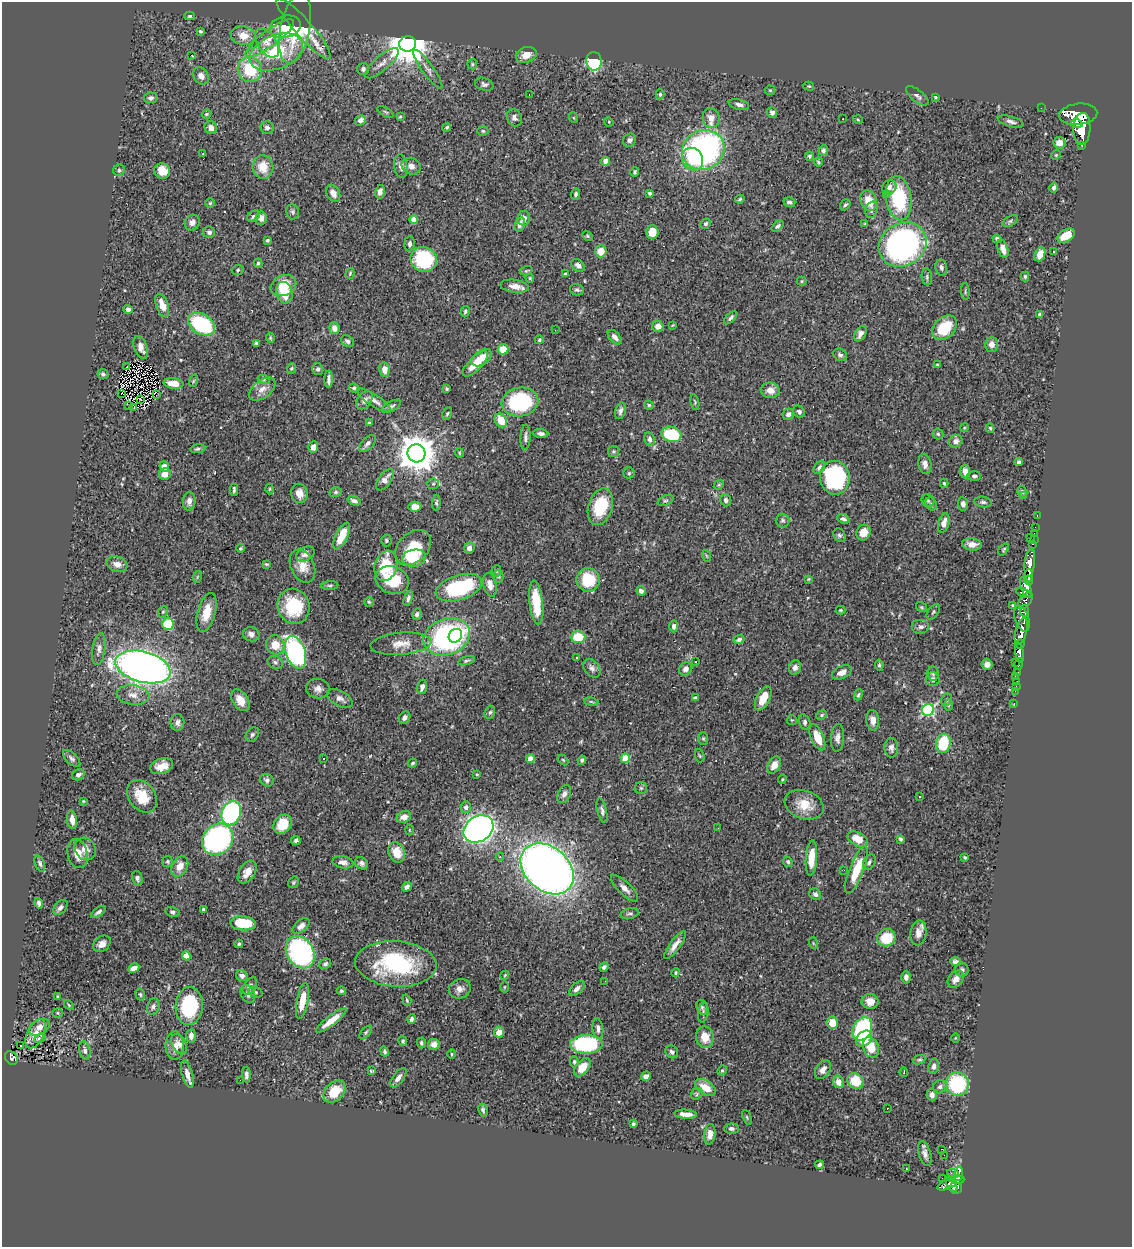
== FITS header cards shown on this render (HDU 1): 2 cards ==
NAXIS1  =                 1130
NAXIS2  =                 1245

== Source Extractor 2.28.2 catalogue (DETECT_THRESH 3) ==
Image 1130 x 1245 px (HDU 1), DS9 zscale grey, 1 PNG px = 1 image px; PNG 1134 x 1249 px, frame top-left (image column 1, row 1245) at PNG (2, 2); each listed source drawn as its Kron ellipse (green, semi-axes under 4 px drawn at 4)
Background 0.878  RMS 0.034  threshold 0.101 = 3 sigma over >= 5 px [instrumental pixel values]
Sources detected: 527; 1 with non-positive FLUX_AUTO (blend fragments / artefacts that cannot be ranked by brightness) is neither listed nor drawn; of the other 526, the 500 brightest by FLUX_AUTO listed and drawn (26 fainter detections omitted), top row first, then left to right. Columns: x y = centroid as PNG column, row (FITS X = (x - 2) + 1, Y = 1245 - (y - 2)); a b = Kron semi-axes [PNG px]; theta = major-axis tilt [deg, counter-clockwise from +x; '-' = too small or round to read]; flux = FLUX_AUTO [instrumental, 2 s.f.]
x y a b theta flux
189 16 5 4 - 3.8
285 27 16 10 14 61
295 28 36 14 79 110
304 29 39 8 -49 79
200 31 3 3 - 3.2
243 36 12 9 -12 29
270 38 29 8 37 37
267 43 16 9 -55 20
408 44 8 7 - 7800
276 52 28 17 22 110
191 55 4 2 - 26
526 55 10 7 19 23
594 61 9 7 -80 190
382 63 21 7 41 16
472 64 5 5 - 2.8
250 69 13 12 - 95
363 69 6 6 - 6.7
428 69 24 5 -55 13
201 76 9 7 -52 13
484 84 9 6 -17 7.4
809 86 5 4 - 2.3
770 90 5 4 - 2.7
660 94 5 4 - 3.6
529 95 3 2 - 7.2
917 96 13 6 -38 8.2
935 97 3 3 - 2.2
151 98 7 5 9 6
739 104 10 5 -14 8.6
1041 108 2 2 - 11
385 112 9 4 -27 3.1
772 113 5 5 - 8.1
206 114 5 3 - 2.8
1078 114 19 10 5 6700
400 117 4 4 - 2.8
514 118 9 7 -64 9.1
574 118 5 3 - 2.4
711 118 10 8 -84 24
843 119 3 2 - 3.9
361 120 6 5 - 12
858 120 5 3 - 2.3
1011 121 13 5 -16 8.6
609 122 5 4 - 2.2
1077 123 6 4 -19 1200
447 127 4 4 - 3.3
211 128 7 6 - 14
267 128 6 6 - 9.3
1082 129 16 8 87 5000
483 131 5 4 - 3
630 140 7 6 - 9.5
1059 143 6 5 - 22
1082 145 3 3 - 86
703 150 22 19 27 620
823 150 5 4 - 6.4
203 154 3 2 - 2.9
1056 155 5 4 - 2.7
809 156 4 4 - 3.5
692 159 12 10 -55 68
606 161 4 4 - 23
818 162 4 3 - 2.9
401 166 12 6 -82 12
411 166 10 8 -21 15
263 167 12 10 -83 39
119 170 6 6 - 4.1
162 171 8 7 - 33
635 172 5 3 - 3.4
889 187 7 7 - 8.7
1054 187 5 4 - 6.8
380 192 7 4 77 12
333 193 9 6 -60 16
650 193 3 3 - 4.4
576 194 6 4 84 4.4
886 194 2 2 - 33
899 198 22 13 -82 160
740 199 5 3 - 3.2
869 201 10 8 -67 37
789 202 6 4 -18 6.8
210 203 5 5 - 3.4
845 205 6 4 53 3.8
872 210 8 6 71 6.8
292 212 7 6 - 5.3
253 216 7 5 37 6.2
261 218 7 5 80 14
524 218 7 6 - 11
414 220 4 4 - 34
1010 221 8 4 30 5.2
192 223 8 7 - 10
520 224 7 5 72 9.2
705 224 5 5 - 5
865 224 4 3 - 2
778 226 7 4 39 5.8
209 232 6 5 - 7.2
652 232 7 6 - 35
588 236 6 4 -28 3.1
1066 236 9 6 32 45
997 239 5 4 - 4.2
267 240 4 4 - 4
409 244 8 5 86 6.7
903 244 25 21 30 700
1003 249 9 5 -72 18
601 251 6 5 - 33
1054 252 3 2 - 2.7
1040 254 7 5 67 24
424 259 13 12 - 170
258 263 5 4 - 3.7
578 265 7 5 -38 11
941 267 8 5 -81 6.6
238 270 6 5 - 3.9
526 271 6 4 18 2.9
350 273 5 4 - 2.9
565 274 3 3 - 3
1025 276 5 4 - 3.9
927 277 8 5 -82 5.2
530 278 4 4 - 2.4
802 281 5 4 - 2.4
283 286 13 10 24 54
515 286 14 6 -8 19
577 290 7 5 -21 5.1
965 291 8 3 -86 3.2
284 293 11 8 -72 56
162 305 12 6 -71 30
128 309 5 4 - 7.3
465 311 5 4 - 4.2
1039 314 4 4 - 4.2
731 318 8 4 44 5.6
201 324 15 10 -30 230
673 325 4 2 - 2.2
658 326 6 5 - 14
334 328 6 5 - 14
944 328 14 10 44 81
555 330 3 2 - 6.4
860 334 8 5 61 12
615 337 9 5 -47 9.7
270 338 5 3 - 2.6
539 340 4 4 - 4.3
347 341 7 5 -40 7.3
256 343 4 3 - 3.1
992 344 7 6 - 16
141 347 12 6 -71 14
503 349 5 5 - 35
840 355 7 6 - 6.2
482 358 11 7 35 25
475 364 16 6 45 42
937 365 4 4 - 2.7
127 367 2 2 - 2.4
291 368 5 4 - 3.1
318 369 6 5 - 6.2
384 370 7 5 -80 17
103 374 5 5 - 4.1
329 379 8 3 88 8.1
264 380 6 4 -18 3.7
193 381 6 4 71 2.8
173 383 10 5 -7 25
354 388 5 4 - 4.8
262 389 15 9 37 20
447 389 3 3 - 3
770 390 9 8 - 18
121 394 3 2 - 36
156 395 4 2 - 4.6
140 400 3 2 - 2
364 400 10 6 52 11
374 400 20 6 -33 15
520 402 18 14 10 220
695 402 8 4 -77 3.5
129 405 2 2 - 2.3
649 405 5 4 - 4.1
391 406 10 5 29 5.9
134 408 3 2 - 4.5
620 411 8 5 76 7.4
799 412 6 5 - 4.8
447 414 7 4 63 3.4
788 414 6 5 - 9.7
501 420 7 5 -56 39
369 423 3 3 - 2.7
964 428 4 3 - 2.1
990 428 5 3 - 3.2
541 433 7 4 -6 7.3
671 434 10 7 -16 110
938 434 5 5 - 3.7
525 437 13 5 87 8.5
649 439 7 5 -79 7.2
956 441 7 6 - 9.3
367 444 10 5 45 7.7
313 447 5 5 - 13
198 449 8 4 8 4.2
614 451 5 5 - 3.6
416 453 9 9 - 6600
459 453 5 3 - 2.2
1019 462 4 4 - 4.2
925 464 10 6 -80 12
164 466 5 4 - 18
819 467 7 5 50 8.5
965 471 7 5 -84 17
629 473 5 5 - 3.6
165 474 6 5 - 21
974 476 7 5 -1 5.1
835 478 17 15 -82 240
385 480 12 6 53 17
944 483 4 3 - 2.8
433 484 6 5 - 3.9
719 485 5 4 - 2.9
270 489 5 3 - 2.2
234 490 6 3 90 4.4
336 492 6 5 - 3.8
1022 492 6 4 -57 4.1
299 493 10 8 -77 22
1024 496 3 3 - 2.8
666 500 8 5 26 4.5
726 500 6 5 - 6.4
189 501 9 6 86 12
354 501 7 4 -20 7.2
928 501 7 6 - 4.2
983 502 9 5 -8 6.1
436 503 8 4 87 4.4
931 504 7 5 -58 5.5
963 504 6 5 - 10
415 507 6 5 - 20
600 507 19 12 73 100
1037 515 3 2 - 25
843 519 6 4 -20 6.2
783 520 7 7 - 6.3
944 523 10 5 73 16
1035 527 2 2 - 12
863 532 8 7 - 28
1034 533 2 2 - 16
839 535 7 5 -61 5
342 536 14 5 64 51
1030 537 3 2 - 81
1034 540 4 3 - 25
386 541 6 5 - 4.5
972 544 10 6 -5 16
1033 544 3 2 - 26
241 548 4 3 - 2.8
413 548 20 14 43 91
469 548 5 5 - 10
1004 549 7 4 54 3.4
305 554 10 6 28 11
707 556 6 3 -70 2.9
414 558 12 8 10 51
1030 563 14 5 83 1800
117 564 10 7 -19 17
266 564 3 3 - 3.2
302 566 17 11 -66 30
386 566 15 11 73 82
496 571 5 5 - 3.5
1029 575 6 3 88 1300
498 576 6 5 - 3.7
197 577 6 3 71 2.7
809 579 4 3 - 2.2
392 580 17 13 -22 73
588 580 12 11 - 86
1029 580 5 3 - 720
490 585 12 6 -78 14
330 586 8 4 3 4.4
1026 587 10 5 -68 660
459 588 24 12 17 170
641 591 5 4 - 7.1
1024 593 8 4 -21 650
408 598 8 4 71 6.2
1025 600 10 5 53 800
369 602 5 4 - 3
536 603 22 7 -84 67
1013 605 4 3 - 2.3
294 606 18 16 -75 110
921 607 6 4 -35 3
840 610 5 4 - 2.5
1024 611 6 4 -85 510
163 612 6 4 68 3.4
207 612 20 9 75 44
933 612 9 5 53 3.9
417 614 5 4 - 5.1
1022 619 13 7 -73 1300
168 624 6 5 - 71
674 626 6 4 90 8.4
921 627 9 7 0 7.9
1021 631 13 5 75 3800
251 634 8 7 - 11
455 636 7 6 - 75
447 637 24 18 19 470
578 637 7 6 - 54
739 639 5 4 - 7
401 644 30 11 5 34
1020 644 5 4 - 870
275 645 10 9 - 36
99 649 16 6 81 11
295 652 17 9 -70 500
1019 653 10 4 -83 1500
577 658 3 3 - 4
466 661 9 4 15 4.4
275 662 8 6 -26 6.4
696 662 2 2 - 2.2
1015 662 2 2 - 42
1019 664 6 3 75 270
879 665 6 4 -82 3.6
987 665 5 5 - 12
143 667 28 15 -15 1800
592 668 10 7 -50 9.5
795 668 7 6 - 11
686 669 7 6 - 13
842 672 10 6 25 16
1017 672 3 3 - 200
933 674 7 5 -82 4.6
1015 676 2 2 - 13
933 679 7 6 - 9.4
1017 682 3 3 - 58
1016 686 2 2 - 14
422 687 7 5 75 8.4
318 689 12 9 -10 14
1015 691 2 2 - 14
133 695 16 9 -6 23
858 695 6 4 69 4.1
340 698 14 7 -29 13
695 698 4 4 - 4.6
763 698 13 6 63 46
240 700 12 7 -56 26
947 700 6 5 - 4.1
591 702 7 3 -9 2.9
1014 703 2 2 - 10
948 705 5 3 - 2.5
928 710 6 6 - 380
490 712 7 5 71 4.3
822 715 5 4 - 3.6
405 717 6 5 - 8.5
792 720 5 5 - 2.9
873 720 10 6 -84 17
177 722 8 7 - 9.4
805 722 8 5 -75 6.6
252 735 8 6 54 5
817 737 14 6 -67 43
837 738 14 6 87 12
703 739 6 5 - 3.6
943 743 10 7 81 100
891 748 10 6 -87 11
700 756 7 4 -71 3.5
625 758 5 4 - 73
72 759 11 5 -44 6.7
324 759 3 2 - 2.4
530 759 4 4 - 31
563 760 6 4 -45 2.6
582 760 4 3 - 4.3
413 763 5 3 - 3
774 765 9 6 63 21
162 766 12 7 18 25
477 774 3 2 - 2.2
78 775 6 5 - 8.1
782 779 4 3 - 2.3
267 780 7 6 - 7.1
641 788 6 6 - 4
564 794 10 6 66 9.6
142 796 18 13 -55 58
919 796 3 3 - 7.8
83 801 3 3 - 2.1
804 805 20 14 -18 47
466 807 6 5 - 10
602 811 12 5 -77 7.3
231 813 12 9 69 350
404 817 7 5 19 18
72 820 9 5 -83 17
283 824 10 8 47 53
718 828 2 2 - 3.3
478 829 16 12 35 1200
409 830 5 3 - 2.3
218 839 17 14 46 500
858 839 11 6 -26 35
901 839 4 3 - 3.9
296 841 4 4 - 5.6
85 849 12 10 -56 18
397 852 10 8 -66 35
78 854 15 10 -77 27
500 857 4 4 - 3.4
965 857 3 3 - 2.7
811 858 17 5 86 51
167 862 5 5 - 4.1
343 862 10 6 -11 11
788 862 5 4 - 3.8
869 862 8 5 64 6.8
40 863 8 4 -69 5.3
362 863 7 5 -34 7.8
180 866 11 7 62 24
547 869 30 21 -41 2200
844 870 2 2 - 3.4
856 870 25 7 69 77
247 872 12 8 57 22
137 878 7 5 -76 6.2
293 882 6 5 - 3.2
407 887 5 4 - 9.5
624 888 18 6 -44 14
815 894 6 5 - 6.5
39 903 5 3 - 4.9
60 907 9 5 46 8.9
203 910 4 3 - 4.2
98 912 8 4 35 6.3
172 912 7 5 -15 4.6
630 914 9 5 14 5.5
243 923 13 7 -5 97
301 926 10 6 40 12
918 933 12 8 82 19
886 938 9 8 - 66
813 943 6 4 -71 2.7
102 944 9 7 39 14
239 944 4 4 - 3.5
675 945 17 5 54 16
300 952 17 13 -56 380
186 956 4 4 - 49
955 962 5 4 - 8
325 964 6 5 - 5.3
396 964 41 23 -4 240
604 967 5 4 - 7.5
134 968 6 4 28 17
962 970 7 6 - 5.9
675 973 5 3 - 2.7
505 975 4 3 - 2
242 976 6 5 - 9.4
906 977 6 5 - 9.9
956 979 9 7 52 15
605 981 2 2 - 3.9
250 986 10 5 56 7.6
504 987 5 3 - 2.1
460 989 11 9 24 14
577 989 9 5 43 9.9
341 991 5 4 - 3.5
255 992 7 5 -19 4.7
140 994 6 4 -74 3
248 994 9 7 -68 12
57 997 3 3 - 2.6
407 1000 6 4 -70 3
302 1001 18 5 80 43
870 1001 8 7 - 20
69 1005 6 3 -45 2.5
189 1006 19 13 87 150
153 1007 8 6 74 6.7
702 1007 7 5 -70 5
703 1012 10 5 82 5.3
57 1013 5 5 - 3.5
412 1019 5 4 - 5.9
331 1020 19 5 37 32
832 1023 6 5 - 28
39 1027 11 7 30 16
598 1029 10 5 -83 8.6
862 1029 12 9 62 240
366 1032 8 4 46 4
499 1032 5 5 - 22
35 1034 16 8 64 24
191 1036 7 5 86 8.9
705 1037 11 9 -78 35
40 1038 6 3 24 34
956 1038 5 3 - 2.1
864 1039 9 6 43 47
403 1041 5 3 - 3.8
421 1043 5 4 - 4.9
179 1044 11 7 -62 12
434 1044 6 5 - 15
586 1044 16 9 1 260
20 1046 3 2 - 4.2
175 1046 14 9 -90 21
871 1047 11 7 -67 46
85 1050 9 5 -79 6.9
384 1051 5 4 - 4.1
672 1052 7 6 - 6.6
451 1054 5 3 - 2.2
11 1058 7 6 - 120
919 1060 6 4 25 3.4
574 1062 5 4 - 3.6
934 1066 8 5 81 8.1
582 1067 10 6 50 38
722 1070 5 3 - 2.9
823 1070 10 6 56 11
371 1071 4 3 - 2.8
904 1072 4 3 - 2.5
187 1074 14 5 -74 17
246 1075 7 4 -89 8.5
646 1076 5 4 - 10
398 1078 11 5 53 12
240 1080 2 2 - 3.9
855 1081 8 7 - 59
838 1082 6 5 - 17
957 1084 11 11 - 160
705 1087 11 7 -33 38
940 1087 7 6 - 6.4
334 1092 12 9 45 58
697 1094 6 5 - 4.1
932 1095 6 5 - 10
887 1108 3 2 - 2.6
483 1110 6 4 -78 5.6
686 1114 11 4 -4 18
747 1117 7 4 -67 3
633 1124 4 3 - 4.8
731 1129 7 5 4 7
710 1134 10 5 85 15
941 1149 3 2 - 10
925 1154 13 6 -74 12
944 1155 2 2 - 680
820 1165 4 3 - 5.8
906 1169 3 2 - 2.4
953 1174 6 3 -18 17
959 1174 7 3 82 290
942 1178 2 2 - 5.9
957 1179 7 3 3 380
951 1184 8 4 -56 450
947 1185 10 4 22 440
956 1188 6 5 - 630
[26 fainter detections neither listed nor drawn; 1 non-positive-flux detection neither listed nor drawn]